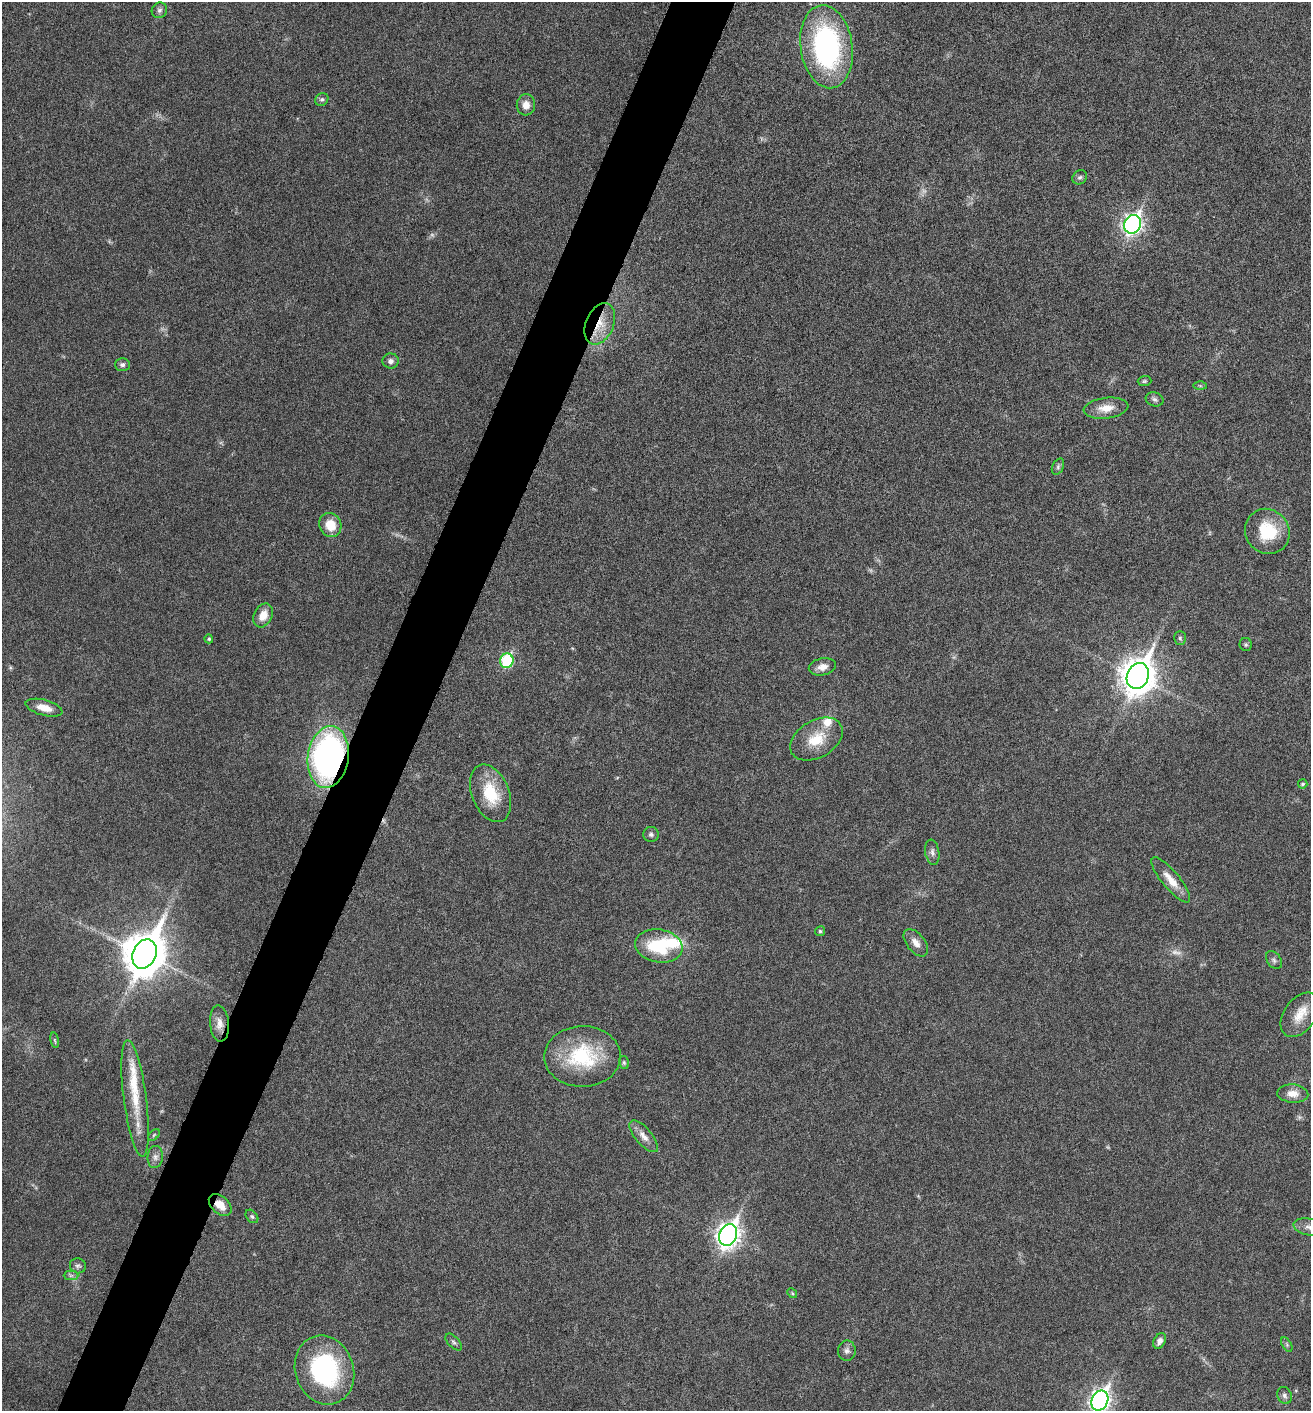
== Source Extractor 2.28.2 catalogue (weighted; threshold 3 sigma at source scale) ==
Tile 7 of 4 x 4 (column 3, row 2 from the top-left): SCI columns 2767-4075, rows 2833-4241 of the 5668 x 5660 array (HDU 1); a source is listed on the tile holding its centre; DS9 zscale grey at full resolution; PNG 1313 x 1413 px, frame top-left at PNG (2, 2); each listed source drawn as its Kron ellipse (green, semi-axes under 4 px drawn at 4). Shown black and unused: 5% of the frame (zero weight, under 5 of 9 exposures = <1% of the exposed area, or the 3 px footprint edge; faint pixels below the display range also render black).
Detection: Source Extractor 2.28.2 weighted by HDU 2 'WHT'; one run over the whole footprint, this tile lists its part. Background 0.027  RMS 0.0026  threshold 0.0105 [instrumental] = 3 sigma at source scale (4.09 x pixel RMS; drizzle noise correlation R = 1.36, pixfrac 0.8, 0.05/0.05 arcsec/px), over >= 5 px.
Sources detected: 71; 6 too faint to see at this stretch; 1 inside a brighter object's white glare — neither listed nor drawn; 4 inside a brighter listed object's ellipse — not listed separately; the other 60 listed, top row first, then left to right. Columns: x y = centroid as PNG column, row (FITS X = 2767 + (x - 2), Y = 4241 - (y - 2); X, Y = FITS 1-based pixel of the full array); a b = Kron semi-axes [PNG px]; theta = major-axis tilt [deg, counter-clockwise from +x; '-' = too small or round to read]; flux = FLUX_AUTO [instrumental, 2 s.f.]
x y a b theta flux
159 10 8 7 - 0.79
827 47 42 26 -82 49
322 99 7 6 - 0.58
526 105 10 9 - 2.1
1080 177 8 6 38 0.58
1132 224 10 8 63 100
600 324 22 14 66 5.3
391 361 8 7 - 0.98
122 365 7 6 - 0.76
1144 381 7 5 2 0.39
1200 386 6 4 -1 0.37
1155 399 9 6 -21 0.73
1106 408 22 10 7 3.4
1058 467 8 5 65 0.59
330 525 12 10 -61 4.5
1267 531 23 21 -46 11
263 615 12 9 63 2.8
1180 638 7 6 - 0.51
209 639 4 4 - 0.4
1246 644 7 6 - 0.46
507 661 7 6 - 20
822 667 13 8 12 2
1138 676 13 10 66 460
44 708 19 8 -15 3.2
816 739 28 18 30 6.9
328 757 31 20 81 72
1303 784 5 4 - 0.44
491 793 30 18 -68 9.7
651 834 8 7 - 0.66
932 852 13 7 -81 1
1171 880 28 8 -50 3.5
820 931 5 5 - 0.39
916 943 16 9 -52 1.9
659 946 24 16 -9 13
144 954 15 11 65 790
1274 960 10 6 -53 0.72
1300 1015 25 16 54 4.5
219 1023 18 9 -85 2.2
55 1040 8 4 -81 0.4
582 1056 38 30 1 18
624 1063 6 5 - 0.4
1293 1094 15 9 -4 2.5
135 1098 58 11 -83 7.9
154 1135 7 4 45 0.36
644 1136 19 8 -50 2.1
155 1157 11 7 84 1.2
220 1205 13 8 -42 2.8
252 1216 7 5 -49 0.48
1309 1227 16 8 -12 1.7
728 1235 11 8 66 170
78 1266 8 7 - 0.64
71 1275 7 4 0 0.57
792 1293 5 4 - 0.31
1160 1341 8 5 62 1.2
454 1342 10 5 -46 0.56
1287 1345 8 4 -59 0.4
847 1351 10 9 - 1
324 1370 35 29 -70 31
1284 1395 9 7 -66 0.83
1100 1401 10 8 65 120
Overlapping masked pixels (flux is a lower limit): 3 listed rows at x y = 600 324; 328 757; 220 1205
Isophote crosses this tile's border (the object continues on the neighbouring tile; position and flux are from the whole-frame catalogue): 2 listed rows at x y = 1309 1227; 1100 1401